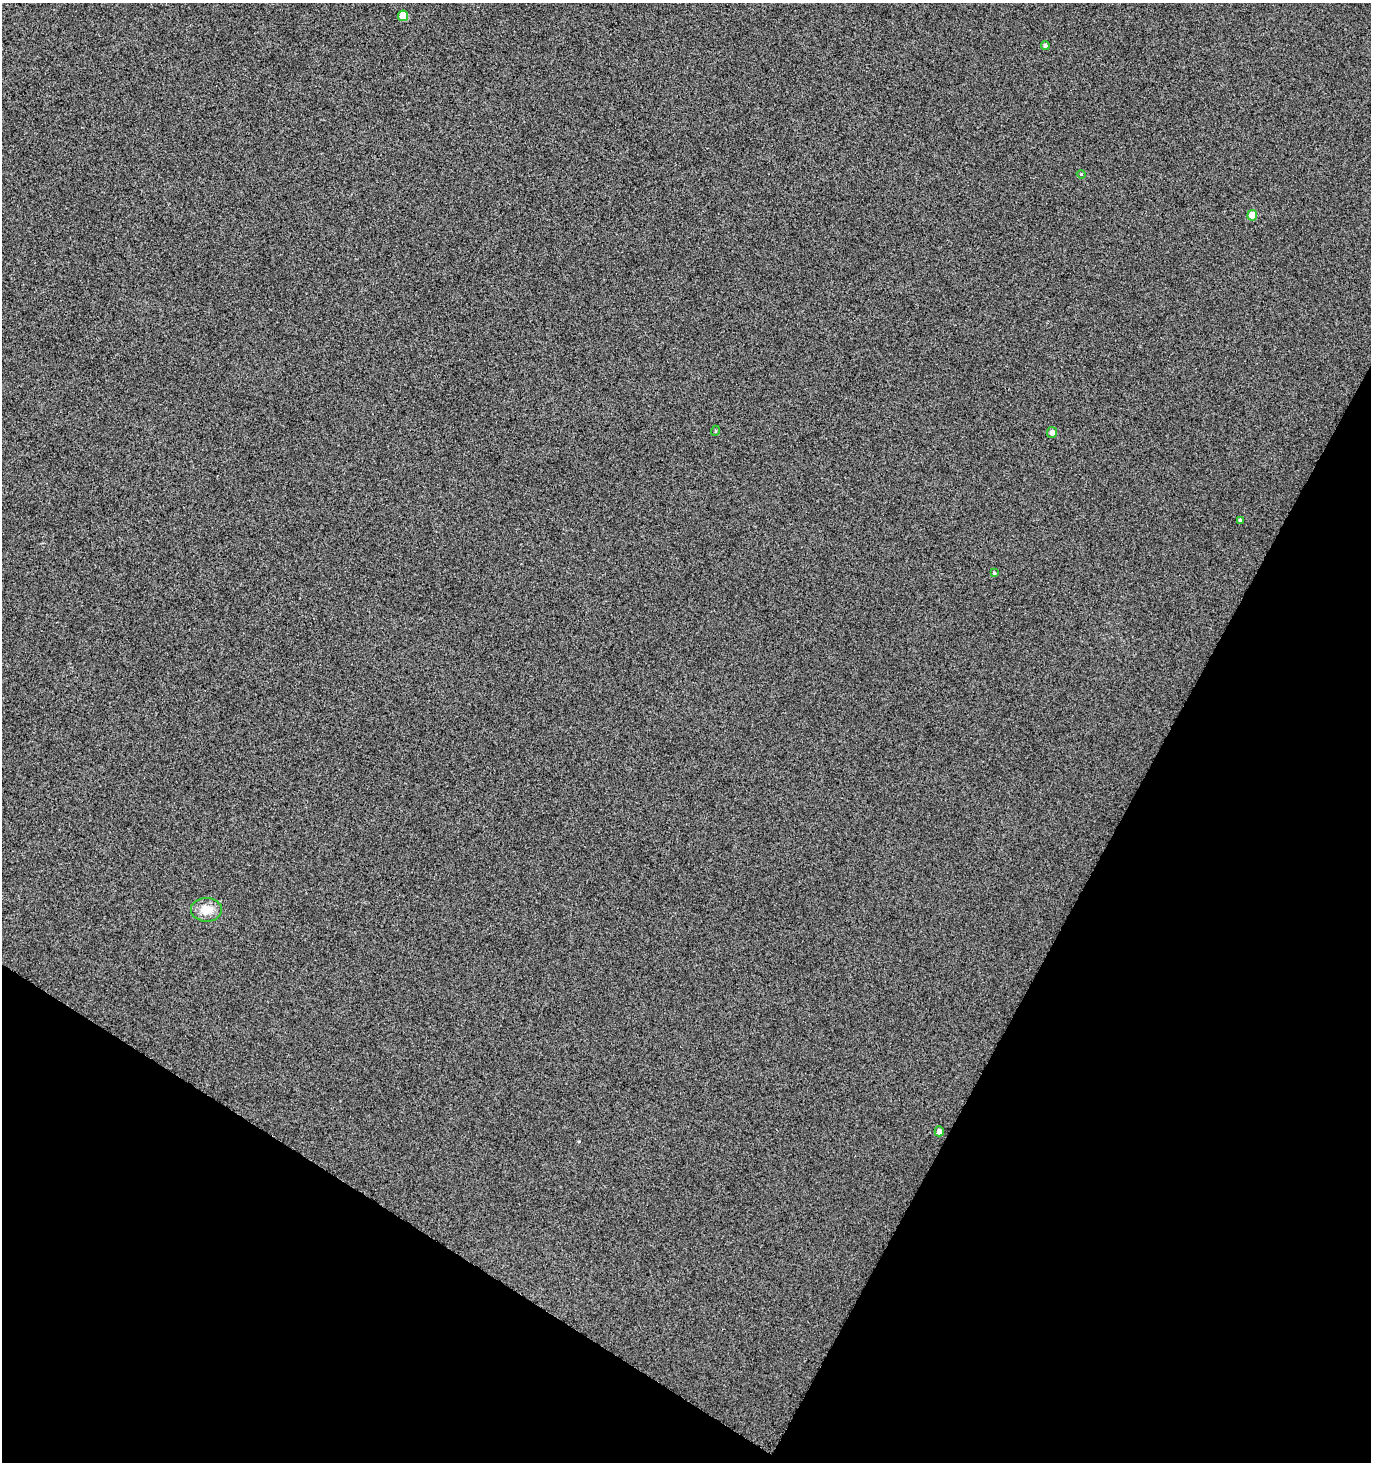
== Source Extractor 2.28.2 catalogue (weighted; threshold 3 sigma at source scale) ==
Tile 15 of 4 x 4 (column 3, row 4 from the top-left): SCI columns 2932-4300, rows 9-1468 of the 5933 x 5854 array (HDU 1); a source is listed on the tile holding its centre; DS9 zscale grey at full resolution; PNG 1373 x 1464 px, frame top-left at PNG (2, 3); each listed source drawn as its Kron ellipse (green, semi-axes under 4 px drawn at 4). Shown black and unused: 26% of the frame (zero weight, under 3 of 5 exposures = <1% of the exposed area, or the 3 px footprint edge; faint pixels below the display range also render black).
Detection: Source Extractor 2.28.2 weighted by HDU 2 'WHT'; one run over the whole footprint, this tile lists its part. Background 0.0149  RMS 0.086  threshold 0.385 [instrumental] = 3 sigma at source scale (4.5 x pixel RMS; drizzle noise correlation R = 1.50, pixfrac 1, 0.0396/0.0396 arcsec/px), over >= 5 px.
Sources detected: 10; all 10 listed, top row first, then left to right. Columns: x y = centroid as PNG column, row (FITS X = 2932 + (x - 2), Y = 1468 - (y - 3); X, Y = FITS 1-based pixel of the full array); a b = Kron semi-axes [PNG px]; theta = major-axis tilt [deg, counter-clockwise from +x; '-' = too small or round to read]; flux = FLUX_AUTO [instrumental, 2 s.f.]
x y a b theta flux
403 16 5 5 - 140
1045 45 4 4 - 16
1081 174 4 3 - 6.8
1252 215 5 5 - 120
715 431 5 3 - 7.2
1052 432 5 5 - 39
1240 520 3 3 - 17
994 573 4 4 - 8.4
206 910 15 11 -1 120
939 1131 5 4 - 36